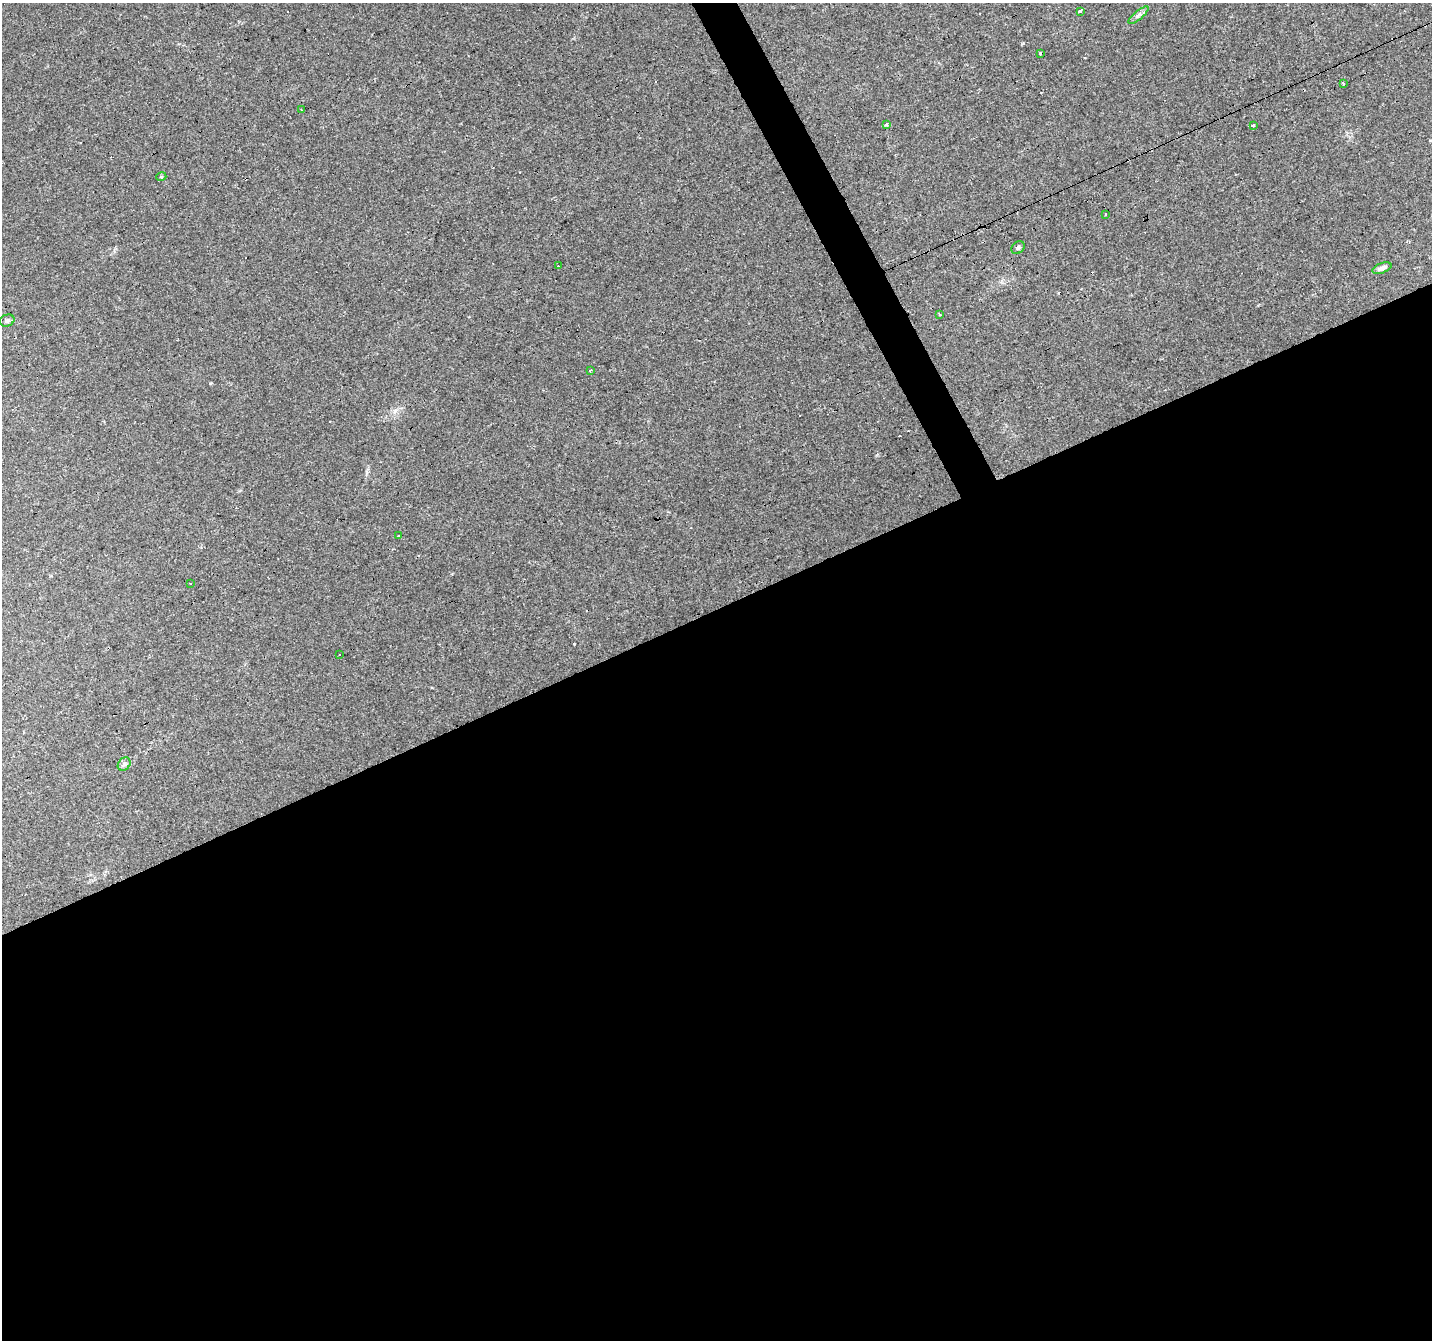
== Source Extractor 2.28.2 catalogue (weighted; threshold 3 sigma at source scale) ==
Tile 15 of 4 x 4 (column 3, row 4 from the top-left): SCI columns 2861-4290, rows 152-1489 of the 5720 x 5594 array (HDU 1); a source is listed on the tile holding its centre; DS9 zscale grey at full resolution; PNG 1434 x 1342 px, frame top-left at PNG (2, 3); each listed source drawn as its Kron ellipse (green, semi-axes under 4 px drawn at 4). Shown black and unused: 56% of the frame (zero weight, under 3 of 4 exposures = <1% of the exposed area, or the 3 px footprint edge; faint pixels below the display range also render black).
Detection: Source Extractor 2.28.2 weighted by HDU 2 'WHT'; one run over the whole footprint, this tile lists its part. Background 0.0436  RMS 0.005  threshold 0.0225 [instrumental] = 3 sigma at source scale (4.5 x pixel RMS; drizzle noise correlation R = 1.50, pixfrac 1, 0.0396/0.0396 arcsec/px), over >= 5 px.
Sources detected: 26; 7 cosmic-ray / hot-pixel residue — neither listed nor drawn; the other 19 listed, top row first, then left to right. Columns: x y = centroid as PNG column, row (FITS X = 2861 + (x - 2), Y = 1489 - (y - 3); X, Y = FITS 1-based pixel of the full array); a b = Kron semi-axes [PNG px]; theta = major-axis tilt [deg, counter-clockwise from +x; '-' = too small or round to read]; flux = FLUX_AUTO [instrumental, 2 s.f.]
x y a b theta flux
1080 12 3 3 - 5.1
1138 15 12 4 40 1.7
1041 53 3 3 - 1.6
1343 83 4 2 - 1.5
301 109 3 2 - 0.46
887 124 4 3 - 1.6
1253 125 3 3 - 1.1
161 177 5 3 - 0.5
1105 215 3 2 - 0.9
1018 248 7 6 - 1.1
558 266 3 3 - 0.38
1382 268 10 5 20 2.1
939 314 3 3 - 0.94
7 320 7 6 - 1.4
590 370 3 2 - 0.5
398 536 2 2 - 0.38
190 583 3 2 - 0.33
340 655 3 2 - 0.7
124 764 7 6 - 1.4
Unlisted compact peaks at least as high as the median listed source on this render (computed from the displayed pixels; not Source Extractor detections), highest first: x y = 210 383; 395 411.